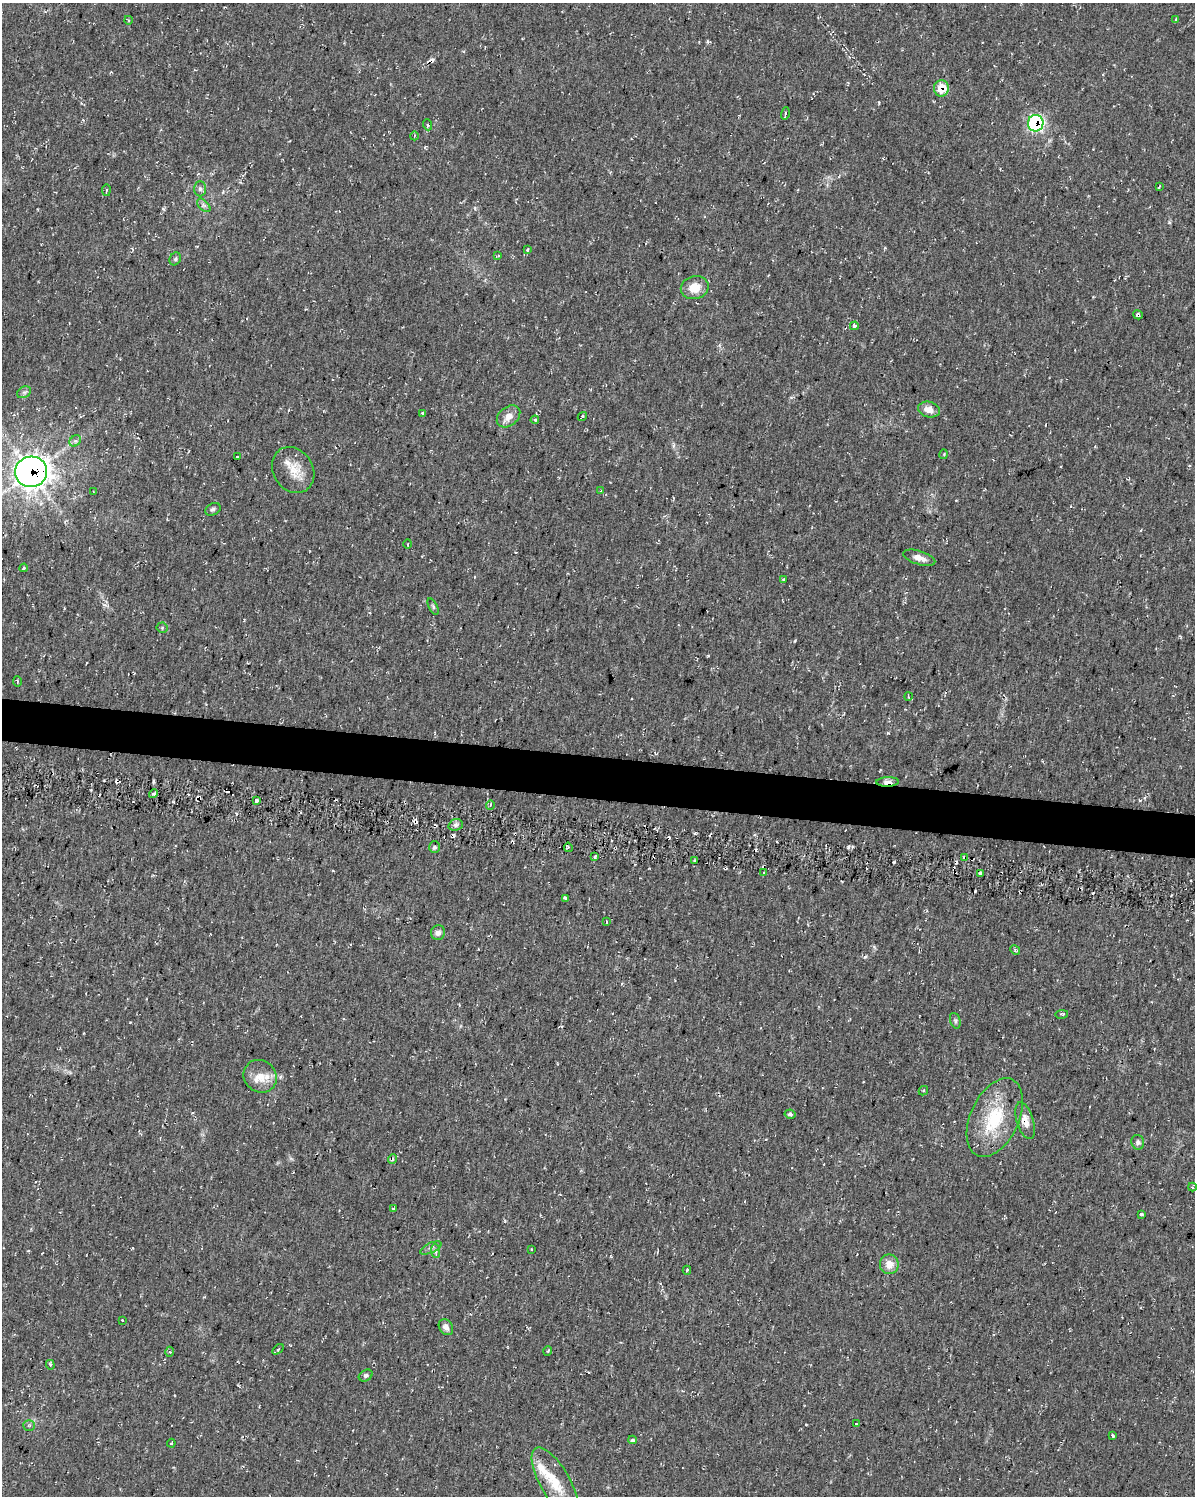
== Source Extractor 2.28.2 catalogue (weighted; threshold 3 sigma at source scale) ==
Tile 7 of 4 x 3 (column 3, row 2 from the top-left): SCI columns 2392-3584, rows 1776-3269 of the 4783 x 5045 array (HDU 1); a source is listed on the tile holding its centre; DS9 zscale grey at full resolution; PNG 1197 x 1498 px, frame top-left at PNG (2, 3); each listed source drawn as its Kron ellipse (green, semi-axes under 4 px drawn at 4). Shown black and unused: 3% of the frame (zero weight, under 2 of 3 exposures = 2% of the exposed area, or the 3 px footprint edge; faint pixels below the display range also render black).
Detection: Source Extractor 2.28.2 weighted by HDU 2 'WHT'; one run over the whole footprint, this tile lists its part. Background 0.035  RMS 0.0055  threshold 0.0246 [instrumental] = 3 sigma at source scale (4.5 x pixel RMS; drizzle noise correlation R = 1.50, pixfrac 1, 0.0396/0.0396 arcsec/px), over >= 5 px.
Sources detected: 98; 11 cosmic-ray / hot-pixel residue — neither listed nor drawn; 2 inside a brighter listed object's ellipse — not listed separately; the other 85 listed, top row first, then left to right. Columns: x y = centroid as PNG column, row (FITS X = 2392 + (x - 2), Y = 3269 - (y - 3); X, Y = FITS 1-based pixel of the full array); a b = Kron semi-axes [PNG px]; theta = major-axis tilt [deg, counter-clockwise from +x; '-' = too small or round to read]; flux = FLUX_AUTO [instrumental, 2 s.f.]
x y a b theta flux
1176 19 4 3 - 0.9
128 20 4 3 - 0.46
941 88 8 7 - 13
785 113 6 4 73 0.85
1036 123 8 8 - 78
428 125 5 3 - 0.72
414 136 4 3 - 0.42
1159 187 3 2 - 0.77
200 189 7 6 - 1.4
106 190 6 3 81 0.54
204 205 8 5 -45 1.4
527 250 3 3 - 0.6
498 256 4 2 - 0.44
175 259 7 5 64 1
695 288 14 11 13 7.6
1138 315 5 3 - 1.2
854 326 4 4 - 1
24 392 7 5 29 1.3
929 410 11 7 -13 4.5
422 413 3 3 - 0.74
508 416 13 9 39 4.3
582 416 5 3 - 0.7
535 420 4 4 - 0.55
75 441 6 5 - 1.2
944 454 5 3 - 0.55
238 457 3 3 - 2.7
293 470 24 20 -57 11
31 472 16 15 - 460
601 490 3 3 - 0.38
93 492 3 2 - 0.41
213 509 8 5 27 1.4
408 544 4 3 - 0.55
919 558 17 7 -17 4.2
24 568 4 3 - 0.77
783 579 3 3 - 0.53
433 607 9 4 -64 0.84
162 628 5 5 - 0.78
17 681 5 3 - 0.62
908 697 4 2 - 0.44
888 782 11 5 2 4.6
154 794 4 3 - 1.3
256 800 4 3 - 6
490 805 5 3 - 0.49
456 825 7 5 20 1.6
434 847 6 5 - 1.3
568 847 4 3 - 0.94
594 857 3 2 - 1.1
965 858 4 3 - 2.4
695 861 3 3 - 1.5
764 873 4 3 - 0.62
980 873 4 3 - 1.7
565 898 3 3 - 0.93
606 922 3 2 - 0.82
438 933 7 7 - 2.4
1015 950 5 4 - 0.59
1062 1014 6 3 10 0.88
955 1021 8 5 -72 1.1
260 1076 17 15 -41 8.6
923 1091 5 3 - 0.69
790 1114 5 4 - 1.3
995 1118 42 24 65 30
1025 1121 19 8 -73 5.3
1138 1142 7 6 - 1.5
393 1159 5 3 - 0.64
1192 1187 4 4 - 0.76
393 1208 3 2 - 0.64
1141 1214 3 3 - 0.99
431 1248 11 5 24 1.7
531 1250 3 2 - 0.52
435 1251 7 4 -88 1.2
889 1264 10 9 - 5.8
687 1270 4 3 - 0.96
122 1320 2 2 - 0.36
446 1327 9 6 -56 2.4
278 1349 6 3 37 0.67
548 1351 5 3 - 0.55
169 1352 5 3 - 0.59
50 1365 5 4 - 0.78
366 1375 7 5 31 1.2
856 1424 4 2 - 0.31
29 1425 6 5 - 0.99
1113 1436 3 3 - 0.82
633 1440 4 3 - 1.1
171 1443 4 3 - 0.54
555 1482 39 15 -60 15
Overlapping masked pixels (flux is a lower limit): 7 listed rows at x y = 941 88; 1036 123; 1138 315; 31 472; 888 782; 965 858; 1025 1121
Unlisted compact peaks at least as high as the median listed source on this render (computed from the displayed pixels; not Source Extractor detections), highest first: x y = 894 862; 848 847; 865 957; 888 733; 695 833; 708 656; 1169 222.